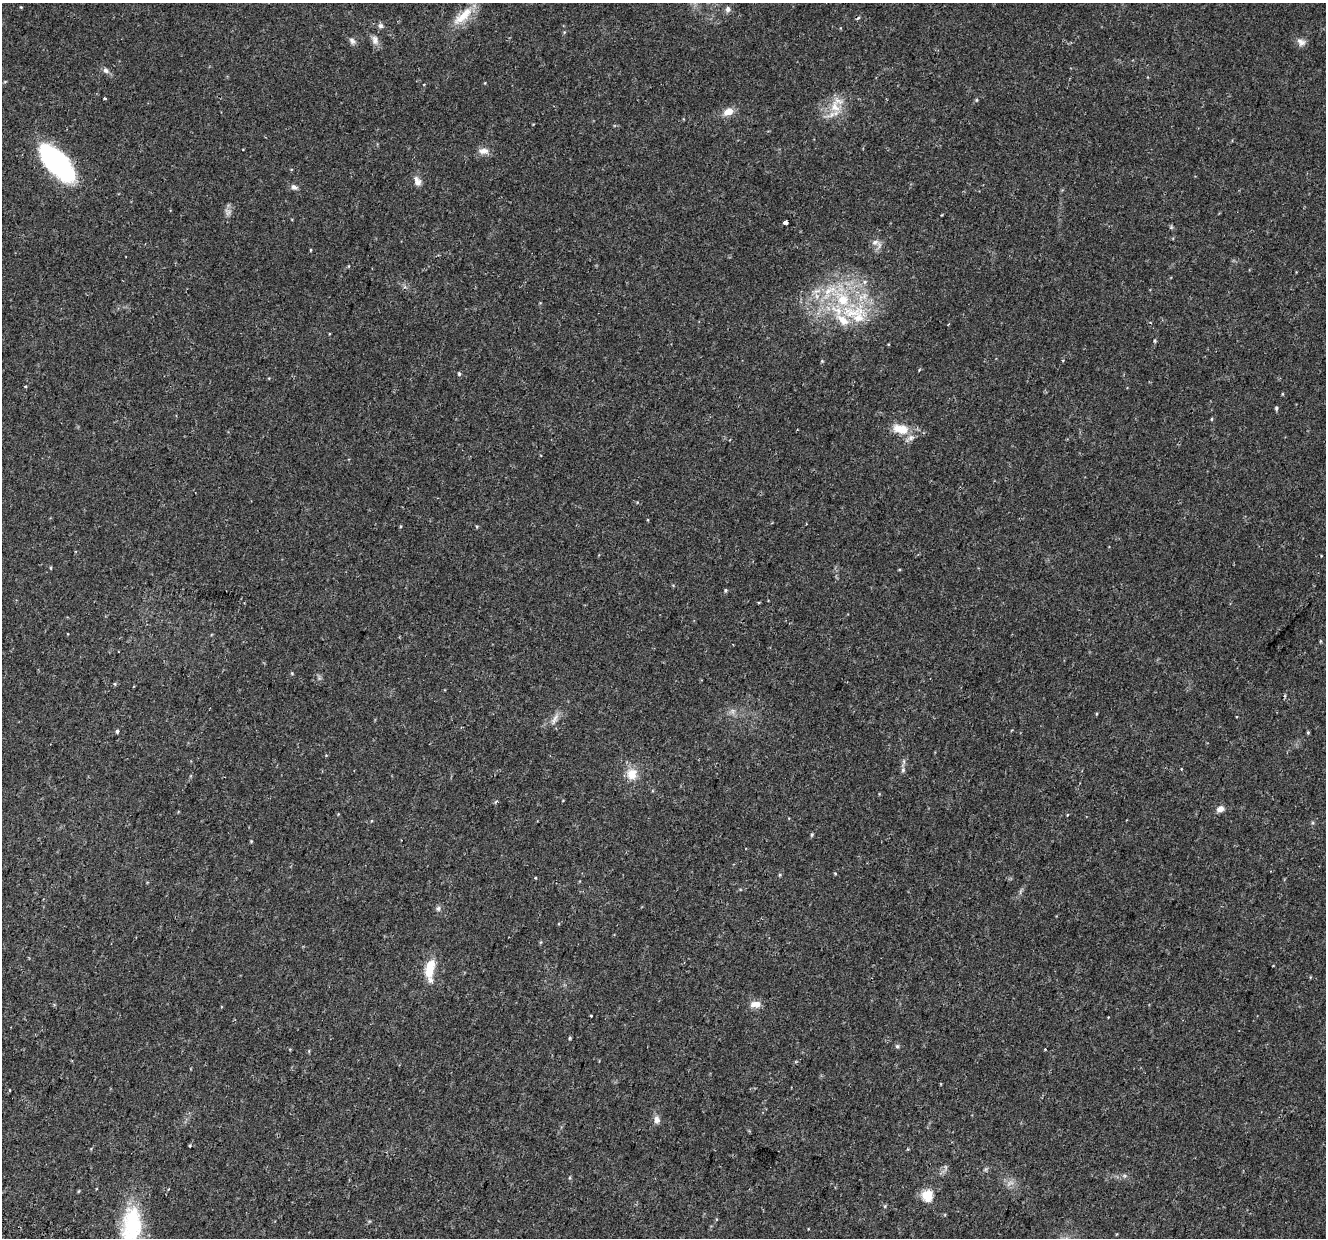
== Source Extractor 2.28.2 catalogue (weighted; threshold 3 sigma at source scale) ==
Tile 7 of 4 x 4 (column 3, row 2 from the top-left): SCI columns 2727-4050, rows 2826-4061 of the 5443 x 5590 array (HDU 1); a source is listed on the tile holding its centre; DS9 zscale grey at full resolution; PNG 1328 x 1240 px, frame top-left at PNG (2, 3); no overlay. Shown black and unused: <1% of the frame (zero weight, under 2 of 3 exposures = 5% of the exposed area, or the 3 px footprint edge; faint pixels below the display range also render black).
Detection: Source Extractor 2.28.2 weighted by HDU 2 'WHT'; one run over the whole footprint, this tile lists its part. Background 0.0371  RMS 0.0039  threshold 0.0178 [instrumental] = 3 sigma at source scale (4.5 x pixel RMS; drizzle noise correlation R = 1.50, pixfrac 1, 0.0396/0.0396 arcsec/px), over >= 5 px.
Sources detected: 70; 3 too faint to see at this stretch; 1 cosmic-ray / hot-pixel residue — not listed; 7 inside a brighter listed object's ellipse — not listed separately; the other 59 listed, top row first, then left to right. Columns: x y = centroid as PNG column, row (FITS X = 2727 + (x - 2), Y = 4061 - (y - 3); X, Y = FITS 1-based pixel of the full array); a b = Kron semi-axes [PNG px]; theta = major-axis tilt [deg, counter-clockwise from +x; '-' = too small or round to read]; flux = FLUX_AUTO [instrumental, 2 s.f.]
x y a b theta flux
21 7 4 3 - 0.32
728 9 8 7 - 1.2
463 16 36 11 42 8.7
381 26 7 7 - 1.1
564 32 4 4 - 0.39
375 40 13 9 -79 2.2
352 41 10 7 -52 1.3
1301 42 12 9 -35 2
106 71 9 6 -33 1.3
104 98 3 3 - 1.4
976 100 5 3 - 0.39
835 107 20 14 -72 7.3
728 112 12 8 18 4
483 151 14 8 1 2.6
57 163 49 22 -48 46
418 183 11 9 37 2
294 187 9 6 -28 1.3
785 222 4 3 - 3
875 242 11 8 12 1.9
311 250 4 3 - 0.3
865 282 6 5 - 0.89
828 291 26 10 65 9.5
851 312 49 19 13 24
1154 340 6 3 90 0.47
822 361 4 4 - 0.39
459 374 5 5 - 0.57
25 386 4 3 - 0.37
1276 408 5 4 - 0.62
1212 419 4 3 - 0.36
901 429 23 12 -13 7.4
51 568 5 3 - 0.37
725 590 5 4 - 0.53
758 602 4 3 - 0.42
292 673 4 4 - 0.4
115 684 5 4 - 0.4
555 718 16 7 65 2.3
117 731 3 3 - 1.2
1308 732 4 4 - 0.44
903 770 7 6 - 0.92
632 774 15 13 67 5.5
496 801 4 4 - 0.69
1220 809 9 7 16 2.2
812 835 6 4 89 0.5
251 841 4 3 - 0.35
835 873 4 4 - 0.35
780 875 6 4 89 0.41
536 878 3 3 - 0.53
438 908 7 6 - 0.97
430 968 26 11 78 8.6
757 1004 12 9 -11 2.6
590 1016 3 2 - 0.49
570 1038 4 4 - 0.43
897 1046 6 5 - 0.63
1045 1049 3 2 - 0.41
657 1119 10 7 -85 2.1
190 1146 4 3 - 0.34
927 1195 5 5 - 32
885 1206 5 4 - 0.48
131 1226 52 24 84 33
Isophote crosses this tile's border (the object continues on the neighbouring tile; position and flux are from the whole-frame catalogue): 1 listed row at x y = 131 1226